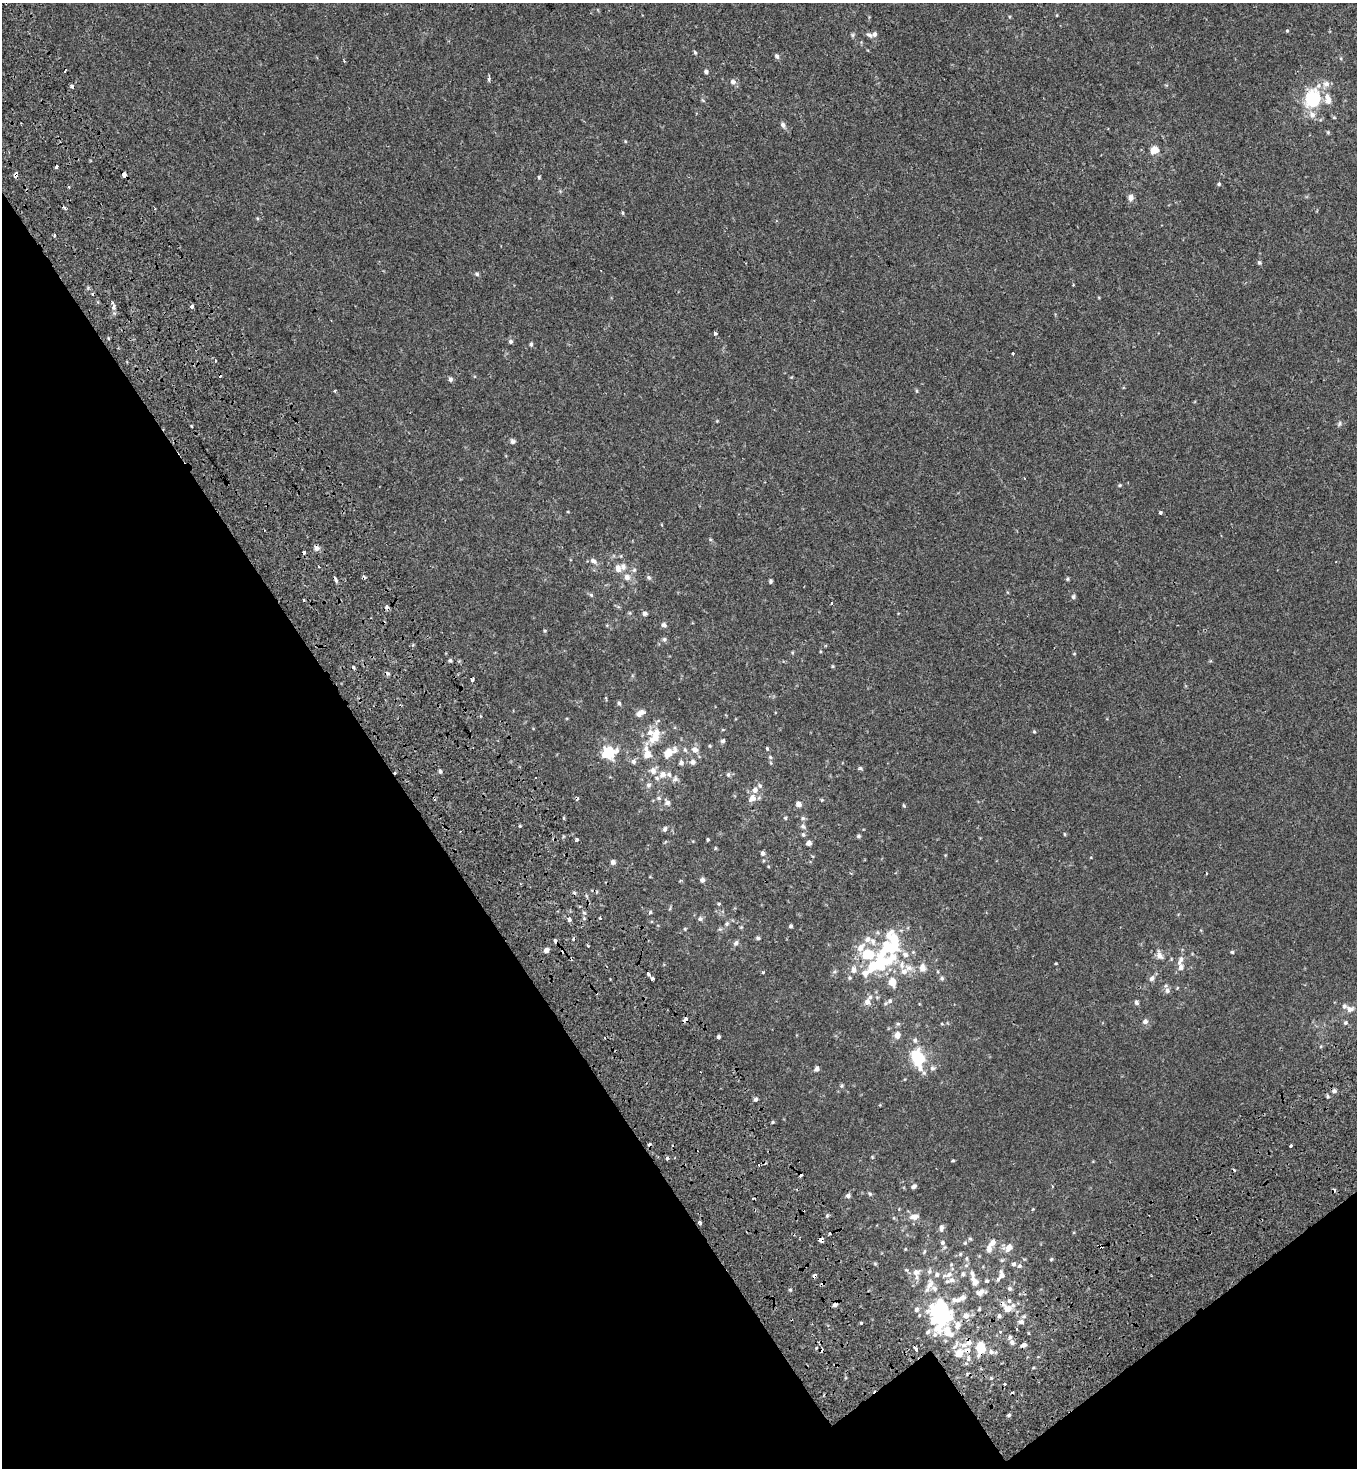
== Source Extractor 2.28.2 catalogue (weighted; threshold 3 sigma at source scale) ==
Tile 14 of 4 x 4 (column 2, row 4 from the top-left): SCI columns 1720-3074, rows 246-1711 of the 6216 x 6288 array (HDU 1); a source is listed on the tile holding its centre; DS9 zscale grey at full resolution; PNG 1359 x 1470 px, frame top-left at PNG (2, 3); no overlay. Shown black and unused: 31% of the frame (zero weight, under 2 of 3 exposures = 11% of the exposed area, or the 3 px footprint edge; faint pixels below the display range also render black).
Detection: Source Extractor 2.28.2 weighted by HDU 2 'WHT'; one run over the whole footprint, this tile lists its part. Background 2.39e-04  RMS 0.0033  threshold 0.015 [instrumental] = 3 sigma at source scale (4.5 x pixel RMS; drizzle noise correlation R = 1.50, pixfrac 1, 0.0396/0.0396 arcsec/px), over >= 5 px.
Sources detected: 324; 6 inside a brighter object's white glare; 26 cosmic-ray / hot-pixel residue — not listed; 37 inside a brighter listed object's ellipse — not listed separately; the other 255 listed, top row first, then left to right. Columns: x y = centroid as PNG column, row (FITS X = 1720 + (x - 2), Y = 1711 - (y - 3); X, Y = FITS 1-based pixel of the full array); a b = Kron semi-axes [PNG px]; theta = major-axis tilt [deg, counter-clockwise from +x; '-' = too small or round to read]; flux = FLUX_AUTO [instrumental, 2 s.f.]
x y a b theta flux
1057 15 5 3 - 0.28
1010 17 5 3 - 0.29
1287 31 5 4 - 0.37
853 35 6 5 - 0.55
869 35 10 6 -25 1.2
695 52 6 4 -63 0.48
777 56 7 5 -70 0.81
1341 58 5 5 - 0.42
706 72 6 5 - 0.81
489 79 5 4 - 0.93
733 82 8 7 - 1.3
1326 84 12 10 57 2.2
72 86 5 3 - 1.4
1312 98 15 11 68 24
703 100 6 4 -32 0.42
1328 100 14 8 -82 3.3
1312 115 12 9 -62 2.2
1334 117 5 4 - 0.39
783 125 9 6 -63 1.2
1328 132 6 4 -69 0.41
625 141 5 4 - 0.32
1154 150 9 8 - 3.5
56 166 4 3 - 3.2
15 174 4 3 - 2
124 175 4 3 - 4.9
539 177 4 4 - 0.4
1219 184 5 4 - 0.46
69 187 3 3 - 0.69
560 191 5 5 - 0.4
1131 198 9 7 85 1.4
64 208 5 3 - 0.44
623 213 5 3 - 0.39
257 218 5 4 - 0.35
1259 263 6 6 - 0.58
477 274 6 5 - 0.62
1073 285 3 2 - 0.28
113 307 7 5 -1 0.85
192 307 3 3 - 3.2
715 333 5 4 - 0.61
511 341 6 5 - 0.8
531 344 6 5 - 0.67
1013 353 3 2 - 0.67
216 361 3 3 - 1.3
791 377 5 3 - 0.27
450 379 6 5 - 0.91
335 391 4 3 - 0.35
916 391 6 3 -82 0.39
717 421 4 4 - 0.26
1339 424 8 6 51 0.74
191 426 3 2 - 0.39
513 441 6 5 - 0.94
1024 478 3 2 - 0.29
1120 485 6 4 15 0.44
568 512 4 3 - 0.22
1160 513 4 3 - 1.1
662 525 5 3 - 0.24
710 539 5 4 - 0.39
316 548 7 5 -35 1.8
304 552 3 3 - 2.7
593 561 10 6 -33 1.4
318 566 3 2 - 0.35
618 568 10 7 -80 1.9
634 570 6 6 - 0.74
627 577 8 7 - 2.1
649 577 7 5 -45 0.75
1067 579 5 4 - 0.45
336 580 6 3 -61 3.1
770 581 5 4 - 0.58
591 595 6 5 - 0.55
1073 597 6 5 - 0.66
304 600 3 2 - 0.5
618 607 6 4 -20 0.45
630 613 6 3 -71 0.37
645 613 6 5 - 0.84
607 625 5 3 - 0.33
664 625 7 6 - 0.99
545 631 5 4 - 0.37
664 639 7 6 - 0.75
1074 654 5 3 - 0.27
450 660 5 4 - 0.49
833 666 4 4 - 0.34
353 667 3 3 - 2.3
472 681 3 3 - 3.2
606 698 7 3 -77 0.37
619 703 6 5 - 0.71
640 713 12 7 32 2
1034 731 5 4 - 0.38
655 737 16 9 41 4.9
723 741 5 4 - 0.81
710 746 5 4 - 0.37
767 748 4 3 - 0.7
685 750 7 5 -73 0.7
695 750 9 7 -25 2
607 753 12 11 - 12
669 753 12 7 32 6.2
647 754 11 8 85 3.6
770 757 5 5 - 0.55
633 761 7 7 - 1
693 762 7 7 - 1.2
681 763 7 6 - 0.98
771 763 6 4 -71 0.36
860 768 6 5 - 0.51
653 770 12 9 49 2.2
440 771 5 4 - 0.69
663 774 9 8 - 2.4
728 775 6 6 - 0.73
675 779 10 7 55 1.2
648 785 8 6 78 0.96
759 785 7 6 - 0.74
659 798 7 5 -3 0.73
752 798 10 8 42 2.5
822 800 4 4 - 0.34
667 802 9 6 -53 1.3
799 804 6 6 - 1.8
904 806 6 3 -58 0.38
564 818 5 3 - 0.3
785 818 5 4 - 0.42
803 818 7 5 15 0.71
520 826 4 4 - 0.35
803 826 9 7 -49 1
665 829 6 5 - 0.82
460 831 3 2 - 0.22
1065 834 5 3 - 0.32
803 835 6 6 - 0.67
858 836 5 5 - 0.57
577 839 3 3 - 0.97
708 839 3 3 - 0.37
809 843 5 5 - 1.5
715 848 4 4 - 0.32
763 853 5 5 - 0.96
945 855 4 3 - 0.24
613 862 5 5 - 1.2
851 873 4 3 - 0.31
650 877 4 3 - 0.22
702 880 5 5 - 1.2
719 904 5 4 - 0.42
670 908 5 4 - 0.37
650 912 6 5 - 0.5
584 913 6 3 -19 0.44
600 918 3 3 - 0.58
570 919 3 3 - 16
700 919 7 6 - 0.82
727 923 7 6 - 0.96
790 926 4 4 - 0.59
741 927 6 4 43 0.41
685 929 5 4 - 0.38
758 938 5 4 - 0.65
555 941 4 3 - 1.7
736 943 7 6 - 0.99
588 946 4 3 - 0.34
888 948 35 29 37 25
546 950 5 5 - 1.5
1232 952 5 4 - 0.43
1160 955 15 9 -64 2.2
1181 960 15 7 63 2.1
1056 963 3 3 - 0.25
922 968 11 9 -78 2.3
853 970 11 8 89 2
763 972 4 3 - 0.38
648 974 4 3 - 2.7
652 978 4 3 - 1.5
942 978 6 5 - 0.7
1152 978 8 6 53 1.3
892 982 7 6 - 5.3
1177 988 5 3 - 0.29
1167 990 8 7 - 1.3
877 997 6 4 -18 0.43
890 1001 7 7 - 1
867 1002 8 7 - 1.7
1136 1002 6 5 - 0.79
1350 1009 11 9 1 2.1
685 1019 4 3 - 1.4
1145 1021 6 6 - 1.3
1345 1023 6 6 - 0.7
898 1024 6 6 - 0.61
942 1024 5 3 - 0.31
897 1035 7 6 - 2.5
718 1037 4 3 - 0.66
915 1040 8 7 - 1.1
917 1058 17 11 -66 18
932 1068 8 7 - 1.2
817 1069 5 5 - 1.1
842 1086 6 5 - 0.53
1334 1091 6 5 - 0.95
1327 1096 5 4 - 0.47
756 1099 5 5 - 0.82
773 1122 4 4 - 0.39
1291 1145 3 3 - 3.2
872 1157 5 4 - 0.34
667 1158 3 3 - 1.9
953 1160 4 3 - 0.34
759 1165 3 3 - 1.6
914 1186 6 5 - 0.88
1052 1186 4 3 - 0.26
870 1194 6 5 - 0.56
848 1196 6 6 - 0.97
1033 1209 5 4 - 0.3
827 1216 5 4 - 0.52
914 1217 13 8 9 2.4
894 1218 6 4 -72 0.39
700 1223 4 3 - 1.1
941 1228 10 6 84 1.2
829 1234 3 3 - 2.1
970 1239 5 4 - 0.43
821 1240 4 4 - 6.3
942 1242 7 6 - 0.88
992 1242 11 7 43 1.8
965 1243 6 5 - 0.46
1008 1247 12 8 11 2.9
905 1249 4 4 - 0.32
924 1252 7 4 63 0.5
960 1254 5 5 - 0.51
966 1258 7 5 89 0.66
1051 1259 5 4 - 0.44
1002 1260 7 4 44 0.48
875 1264 5 5 - 0.4
951 1264 5 4 - 0.43
1014 1264 6 5 - 0.77
1019 1266 7 6 - 0.75
929 1271 8 7 - 1
916 1273 16 10 -86 2.8
949 1274 12 7 22 1.9
963 1274 7 6 - 0.8
814 1275 4 3 - 2.2
1001 1275 9 6 -85 1.8
974 1281 13 9 -57 2.4
986 1281 6 5 - 0.51
930 1285 15 8 67 2.7
1009 1288 6 6 - 0.73
790 1290 5 3 - 0.37
954 1300 13 7 -10 2
1009 1301 6 5 - 0.75
835 1305 6 5 - 1.2
916 1309 7 6 - 0.87
979 1309 5 4 - 0.37
1008 1309 9 8 - 3.2
943 1311 21 12 -9 15
966 1316 9 8 - 2.2
999 1316 5 5 - 0.79
1024 1316 5 5 - 0.61
1021 1322 7 6 - 1.1
861 1323 3 3 - 1.6
957 1325 13 9 -77 2.5
938 1327 22 8 55 4.9
1017 1329 3 2 - 0.45
948 1332 85 31 -52 29
1012 1342 7 6 - 1.1
1023 1345 7 5 27 1.1
915 1348 5 3 - 2.1
980 1348 13 8 -89 8.3
967 1350 11 8 6 2.8
991 1352 8 5 -63 1
959 1353 9 7 41 4.6
1005 1384 3 3 - 10
1009 1415 4 3 - 0.56
Overlapping masked pixels (flux is a lower limit): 12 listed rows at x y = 72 86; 15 174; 124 175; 316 548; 336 580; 555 941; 685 1019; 821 1240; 814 1275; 948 1332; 980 1348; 967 1350